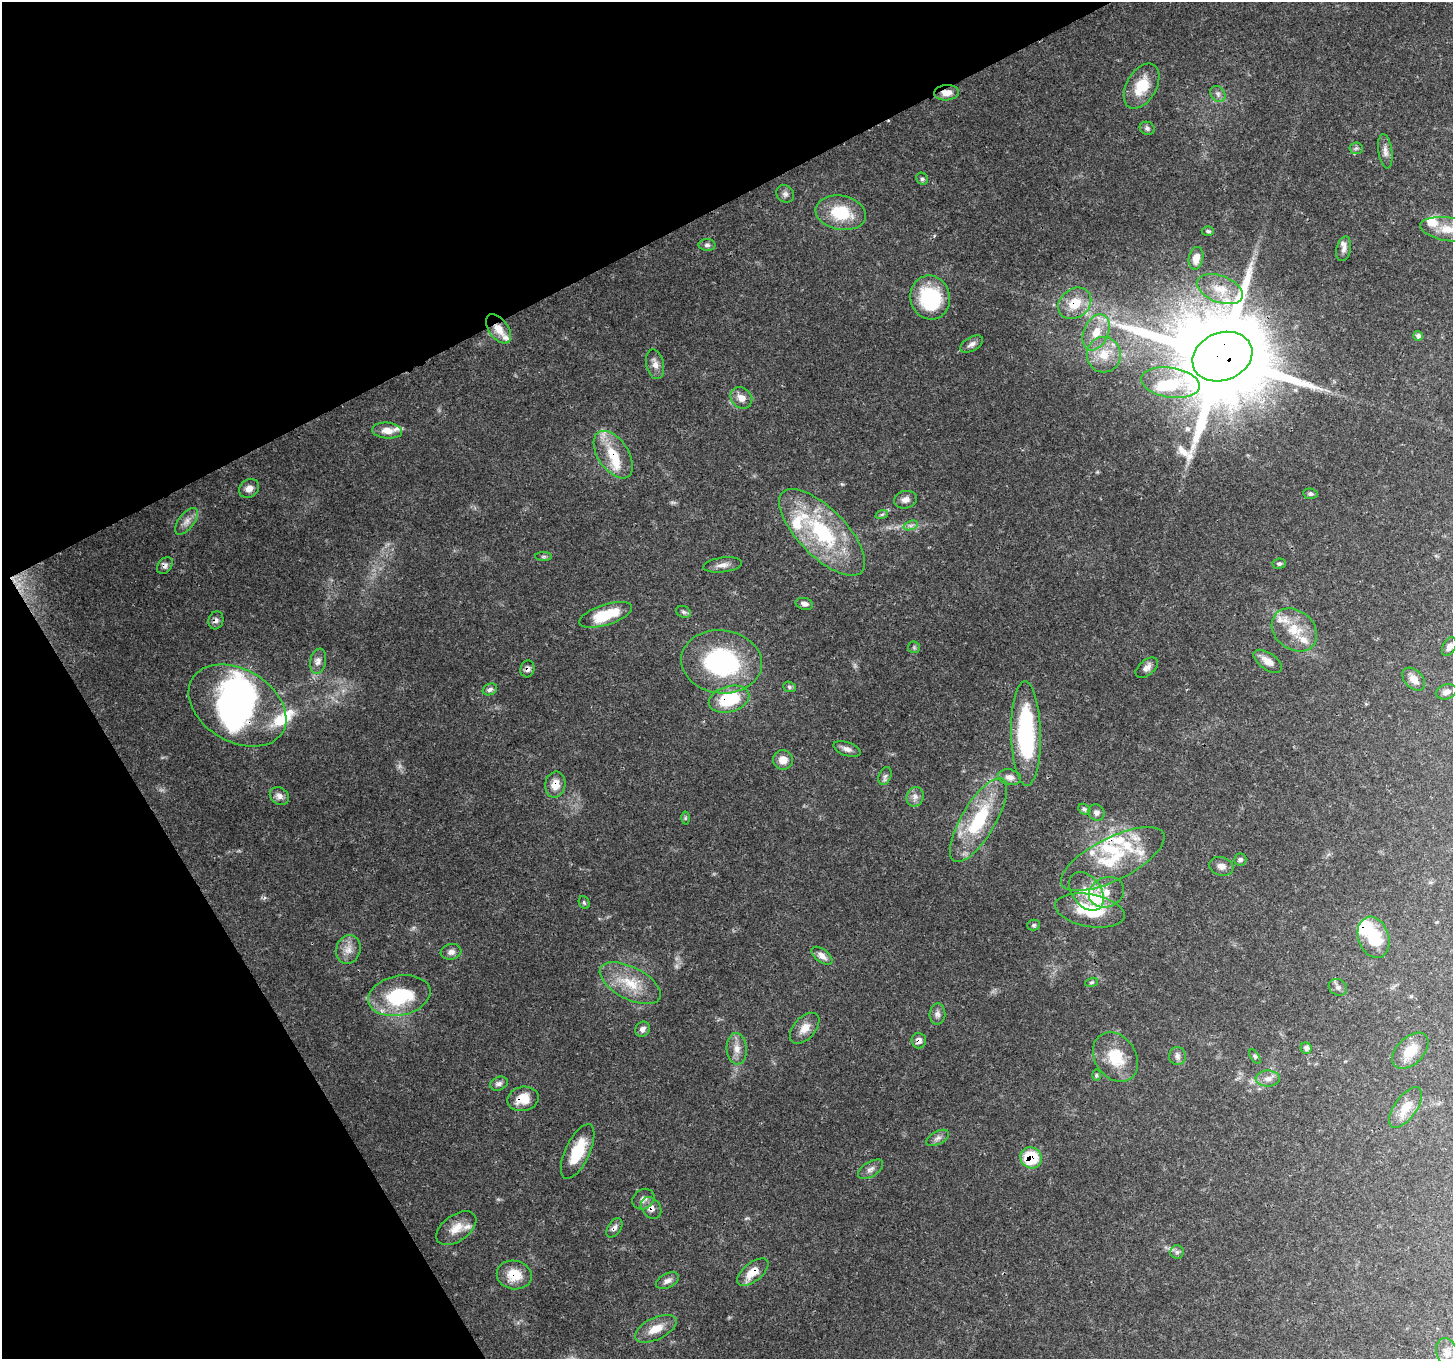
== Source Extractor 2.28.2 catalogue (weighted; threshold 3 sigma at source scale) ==
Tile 5 of 4 x 4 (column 1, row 2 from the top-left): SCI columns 2-1452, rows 2881-4237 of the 5806 x 5697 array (HDU 1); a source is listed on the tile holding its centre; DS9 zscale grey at full resolution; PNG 1455 x 1361 px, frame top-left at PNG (2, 2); each listed source drawn as its Kron ellipse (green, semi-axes under 4 px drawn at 4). Shown black and unused: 26% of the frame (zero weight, under 3 of 4 exposures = <1% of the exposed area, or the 3 px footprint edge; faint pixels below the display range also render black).
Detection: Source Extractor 2.28.2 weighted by HDU 2 'WHT'; one run over the whole footprint, this tile lists its part. Background 0.0754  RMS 0.0031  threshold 0.014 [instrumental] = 3 sigma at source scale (4.5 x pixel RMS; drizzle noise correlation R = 1.50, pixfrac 1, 0.0396/0.0396 arcsec/px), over >= 5 px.
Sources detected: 138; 2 too faint to see at this stretch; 4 inside a brighter object's white glare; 1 long thin detection or spike segment (spike, bleed or trail) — neither listed nor drawn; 17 inside a brighter listed object's ellipse — not listed separately; the other 114 listed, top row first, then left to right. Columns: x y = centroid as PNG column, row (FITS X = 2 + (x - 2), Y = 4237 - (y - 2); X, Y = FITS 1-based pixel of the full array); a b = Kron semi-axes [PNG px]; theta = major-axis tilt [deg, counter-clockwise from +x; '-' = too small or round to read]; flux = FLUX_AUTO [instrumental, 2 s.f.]
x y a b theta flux
1142 86 24 15 60 8.6
946 93 12 7 3 2.7
1218 94 8 7 - 1.1
1147 128 8 6 -27 0.81
1356 148 6 6 - 0.7
1385 151 17 7 -82 1.7
922 179 6 5 - 0.64
785 194 9 8 - 1.1
841 213 25 17 -11 12
1448 229 28 11 -8 6.4
1208 231 6 5 - 0.54
707 245 8 6 -1 0.85
1344 249 12 7 77 1.5
1196 258 11 7 78 2.9
1220 289 24 13 -21 6.3
930 298 22 19 -76 23
1075 303 18 14 38 7.5
498 329 16 9 -53 4
1096 332 19 12 67 5.8
1418 336 5 4 - 0.94
972 344 12 7 30 1.4
1104 355 18 17 - 6.8
1222 357 31 24 21 6700
655 364 15 8 -77 2.2
1171 383 29 15 -8 9.1
741 398 11 10 - 2.6
387 431 15 8 -5 3.2
613 455 27 15 -56 9.4
249 488 11 9 39 2.3
1310 494 7 5 -5 0.67
905 500 11 8 13 1.8
882 514 6 4 20 0.56
186 521 16 7 53 2.2
911 525 7 4 19 0.85
822 532 56 24 -45 33
544 557 8 4 0 0.53
1279 564 7 5 8 0.64
723 565 19 7 7 2
165 566 9 6 53 1.2
804 604 9 5 -14 1.3
683 612 7 5 -21 0.77
606 615 27 10 18 12
216 620 9 7 72 1.2
1294 630 24 19 -39 9.1
914 647 6 6 - 0.52
1449 647 10 6 60 1.6
318 661 13 8 78 1.8
1268 661 16 8 -35 3
721 662 40 31 -6 41
1147 668 13 7 39 1.6
527 669 8 7 - 1.3
1414 679 13 9 -46 2.8
789 687 6 5 - 0.57
490 689 7 5 24 0.94
1446 692 10 7 19 1.4
729 699 21 12 16 16
237 706 53 36 -31 60
1026 733 52 15 -89 37
847 749 14 6 -18 1.6
783 760 10 9 - 3
885 776 9 6 68 0.98
1010 777 11 7 -12 1.8
555 785 13 10 79 3.6
279 796 10 8 -32 1.7
915 797 10 8 68 1.6
1084 809 6 5 - 0.67
1096 812 8 7 - 1.2
685 818 6 4 89 0.42
979 820 48 17 59 21
1113 859 57 21 27 20
1240 860 6 6 - 0.74
1221 866 12 9 -17 1.9
1086 891 21 14 -53 5.6
1106 892 18 15 23 4.3
584 903 7 5 -67 0.53
1090 910 35 16 -10 14
1034 925 6 5 - 0.55
1374 937 21 15 -70 13
348 949 15 12 74 3.2
451 952 10 7 9 1.4
822 956 12 6 -37 1.9
1091 982 7 4 19 0.49
630 983 33 16 -28 9.9
1338 987 9 8 - 1.2
399 996 31 20 12 21
937 1014 10 8 87 1.3
805 1028 18 11 48 3.5
642 1029 8 7 - 1.3
919 1040 8 7 - 1.6
1306 1048 6 5 - 1.1
737 1049 16 10 -87 2.9
1410 1051 22 13 45 6.3
1177 1056 9 8 - 1.3
1115 1057 26 20 -55 10
1255 1057 8 4 -58 0.59
1097 1075 6 4 89 0.44
1268 1078 12 8 2 2.1
499 1084 9 6 24 0.99
523 1099 16 12 13 5.9
1406 1107 23 11 54 5.4
938 1138 12 6 28 1.3
578 1151 29 12 65 10
1031 1158 11 10 - 13
871 1169 14 7 32 1.6
643 1199 12 9 37 1.7
651 1208 12 9 -54 2.2
456 1228 22 13 35 4.7
614 1228 10 6 56 1.3
1177 1252 7 7 - 0.85
753 1272 18 9 39 4.9
514 1275 17 14 -11 6.9
667 1281 12 7 28 1.6
656 1329 22 11 26 4.7
1447 1353 15 10 -71 2.6
Overlapping masked pixels (flux is a lower limit): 18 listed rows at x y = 946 93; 1075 303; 498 329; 1222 357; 613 455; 165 566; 216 620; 527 669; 729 699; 237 706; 555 785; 919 1040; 523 1099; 1031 1158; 651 1208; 614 1228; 753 1272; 514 1275
Isophote crosses this tile's border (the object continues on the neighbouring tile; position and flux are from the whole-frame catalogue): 1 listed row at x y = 1448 229